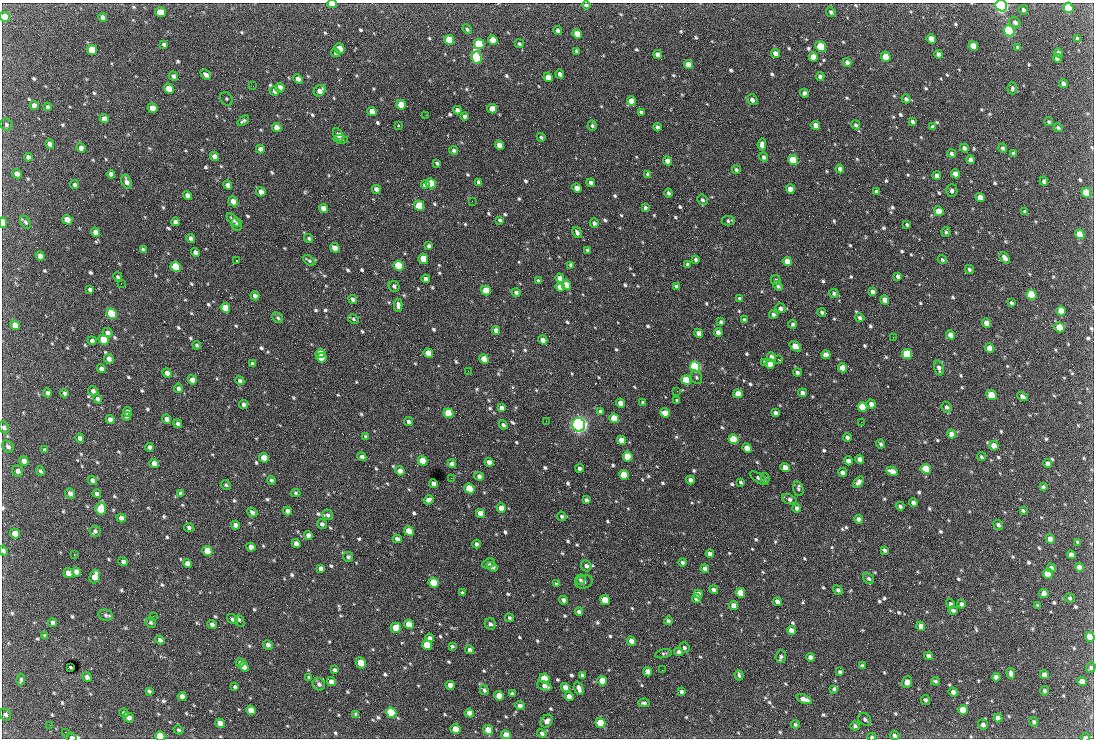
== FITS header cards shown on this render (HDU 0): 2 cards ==
NAXIS1  =                 1092 /fastest changing axis
NAXIS2  =                  736 /next to fastest changing axis

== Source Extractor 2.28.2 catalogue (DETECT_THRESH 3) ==
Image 1092 x 736 px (HDU 0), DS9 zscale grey, 1 PNG px = 1 image px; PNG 1096 x 740 px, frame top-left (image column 1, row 736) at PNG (2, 3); each listed source drawn as its Kron ellipse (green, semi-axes under 4 px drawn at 4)
Background 2020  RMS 41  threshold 124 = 3 sigma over >= 5 px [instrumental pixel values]
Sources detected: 853; of the 853, the 500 brightest by FLUX_AUTO listed and drawn (353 fainter detections omitted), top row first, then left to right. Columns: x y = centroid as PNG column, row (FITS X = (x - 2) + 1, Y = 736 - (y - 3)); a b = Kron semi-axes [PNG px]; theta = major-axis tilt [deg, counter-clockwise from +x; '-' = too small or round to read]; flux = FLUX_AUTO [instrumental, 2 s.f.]
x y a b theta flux
332 4 5 3 - 3.4e+04
586 5 4 3 - 5.1e+03
1001 6 6 5 - 1.0e+06
1068 8 5 5 - 1.5e+05
1023 10 5 4 - 5.8e+03
160 12 5 5 - 4.6e+04
831 12 5 4 - 6.2e+03
5 17 5 5 - 7.2e+04
102 17 4 4 - 1.0e+04
1015 22 6 5 - 1.0e+04
467 29 5 3 - 5.3e+03
558 31 4 4 - 9.5e+03
1009 31 5 5 - 7.0e+05
577 34 5 4 - 5.6e+04
931 39 5 4 - 5.3e+04
1077 39 4 3 - 5.8e+03
449 40 5 4 - 1.5e+05
493 40 5 4 - 3.6e+04
164 44 4 3 - 6.3e+03
479 44 5 5 - 2.6e+05
519 44 5 4 - 4.7e+03
973 46 5 4 - 5.6e+04
821 47 6 4 -49 1.9e+05
1018 47 4 3 - 5.5e+03
340 48 5 5 - 4.4e+04
92 50 5 5 - 7.5e+04
577 51 4 3 - 4.9e+03
335 53 4 4 - 4.7e+03
775 53 5 4 - 1.9e+04
1059 53 4 4 - 1.1e+04
938 54 4 3 - 9.6e+03
658 55 5 4 - 1.5e+04
813 57 5 4 - 2.6e+04
886 57 5 4 - 8.8e+04
477 58 6 5 - 5.3e+05
1057 58 4 4 - 8.8e+03
847 62 4 4 - 1.0e+04
688 65 5 4 - 3.0e+04
560 74 4 4 - 8.3e+03
206 75 6 4 -43 1.0e+04
173 76 5 4 - 8.0e+03
820 76 4 4 - 1.0e+04
548 77 5 4 - 4.0e+04
298 79 5 4 - 1.1e+04
1063 84 4 4 - 1.1e+04
253 86 2 2 - 1.9e+04
280 88 5 4 - 1.9e+04
1012 88 6 5 - 5.3e+03
169 89 5 5 - 6.0e+04
274 91 5 4 - 1.3e+04
320 91 6 5 - 1.4e+04
804 93 4 4 - 9.1e+03
226 99 7 6 - 4.8e+03
906 99 4 4 - 8.0e+03
752 100 6 5 - 1.0e+04
631 101 5 4 - 2.9e+04
34 105 4 4 - 1.4e+04
401 105 5 4 - 4.8e+04
47 107 4 4 - 5.5e+03
152 108 5 4 - 3.8e+04
492 109 5 4 - 3.2e+04
457 110 4 4 - 1.1e+04
372 111 5 4 - 2.5e+04
641 112 4 3 - 6.0e+03
426 115 2 2 - 6.7e+03
465 116 4 4 - 1.0e+04
104 119 5 4 - 2.0e+04
243 121 6 3 39 5.8e+03
912 122 4 3 - 6.1e+03
1049 122 4 4 - 4.7e+03
6 125 6 5 - 6.0e+03
816 125 4 4 - 1.5e+04
856 125 5 4 - 5.4e+03
398 126 3 3 - 1.0e+04
592 126 5 4 - 5.2e+03
277 127 5 4 - 2.6e+04
657 127 4 3 - 7.3e+03
932 127 4 3 - 7.8e+03
1058 128 4 4 - 5.6e+03
338 135 7 4 -58 2.2e+04
541 137 4 4 - 4.7e+03
340 139 7 2 -7 8.4e+03
50 144 5 4 - 1.5e+04
762 144 6 4 84 1.5e+04
499 145 5 4 - 2.7e+04
81 148 4 4 - 1.6e+04
964 148 4 4 - 9.0e+03
1003 148 4 4 - 6.7e+03
260 149 4 4 - 1.2e+04
454 150 4 4 - 5.9e+03
952 153 4 4 - 6.9e+03
1014 153 4 3 - 6.8e+03
215 156 5 4 - 2.0e+04
28 157 4 4 - 1.0e+04
764 157 5 4 - 7.3e+03
793 160 5 4 - 1.4e+05
970 160 4 4 - 1.2e+04
667 161 5 4 - 1.7e+04
437 163 4 3 - 5.2e+03
840 169 4 4 - 1.3e+04
736 170 4 4 - 5.6e+03
17 174 5 4 - 1.9e+04
111 174 4 4 - 1.0e+04
648 174 4 4 - 7.5e+03
955 174 5 4 - 2.3e+04
937 175 4 4 - 1.0e+04
1044 181 5 4 - 6.9e+03
126 182 7 5 -70 1.3e+04
479 182 4 4 - 9.6e+03
431 183 5 5 - 1.4e+05
591 183 4 4 - 1.0e+04
425 184 4 4 - 1.0e+04
75 185 4 4 - 7.7e+03
228 185 4 4 - 1.7e+04
577 188 5 4 - 3.1e+04
376 189 5 4 - 1.2e+04
790 189 5 4 - 3.0e+04
952 190 6 5 - 8.8e+03
261 192 5 4 - 1.7e+04
876 192 4 3 - 6.0e+03
668 193 4 3 - 5.6e+03
1086 193 5 4 - 9.7e+04
187 195 5 4 - 1.7e+04
980 197 5 4 - 2.5e+04
702 200 5 5 - 5.7e+03
233 201 5 4 - 2.2e+04
472 201 2 2 - 7.7e+03
419 206 5 4 - 1.4e+05
323 208 4 4 - 2.3e+04
645 208 4 4 - 5.6e+03
939 211 5 4 - 5.2e+04
1025 212 4 4 - 8.0e+03
67 220 5 4 - 3.2e+04
233 220 8 4 -46 1.0e+04
500 220 4 3 - 5.4e+03
728 221 6 4 10 5.7e+03
25 222 7 4 -57 5.8e+03
175 222 4 4 - 9.7e+03
3 223 5 3 - 4.4e+04
594 223 5 4 - 7.6e+03
236 224 6 5 - 5.1e+03
907 225 4 3 - 5.2e+03
95 232 5 4 - 1.8e+04
577 232 6 4 -59 8.2e+03
946 232 5 4 - 5.3e+03
1080 234 5 4 - 7.3e+04
191 238 4 4 - 8.7e+03
309 238 5 4 - 4.9e+03
429 246 4 3 - 6.5e+03
335 248 5 4 - 2.0e+04
143 250 4 4 - 8.9e+03
588 250 4 3 - 5.9e+03
195 253 4 4 - 1.2e+04
40 256 5 4 - 1.6e+04
1005 258 6 4 -50 1.5e+04
423 259 5 4 - 5.3e+04
696 259 4 3 - 5.7e+03
309 260 7 3 -34 5.0e+03
942 260 4 4 - 4.7e+03
236 261 3 2 - 1.1e+05
787 261 5 4 - 3.9e+04
571 265 4 3 - 7.9e+03
688 265 4 4 - 7.5e+03
398 266 5 5 - 2.4e+05
176 267 5 5 - 2.0e+05
969 269 5 4 - 6.6e+03
898 276 4 4 - 9.2e+03
118 277 5 4 - 4.8e+03
560 278 4 4 - 1.5e+04
426 279 4 4 - 1.1e+04
776 280 5 5 - 6.5e+03
538 281 4 3 - 5.6e+03
121 283 2 2 - 8.9e+03
566 285 5 4 - 2.6e+04
394 286 6 5 - 7.6e+03
778 286 5 4 - 6.5e+03
560 287 5 4 - 2.4e+04
676 287 4 3 - 9.2e+03
90 289 4 3 - 7.4e+03
486 290 5 4 - 8.0e+04
516 292 4 4 - 8.5e+03
872 292 4 4 - 1.0e+04
834 293 5 4 - 5.5e+03
1031 295 5 5 - 2.4e+05
255 296 4 4 - 1.2e+04
740 298 4 3 - 6.2e+03
353 299 4 3 - 8.2e+03
885 300 5 4 - 2.5e+04
1011 303 4 3 - 5.2e+03
398 305 6 4 -88 1.2e+04
225 308 5 4 - 8.3e+04
780 308 5 5 - 1.1e+04
1061 311 5 4 - 4.1e+04
822 312 4 3 - 5.7e+03
112 314 5 5 - 2.9e+05
773 314 4 4 - 7.1e+03
278 318 6 5 - 5.2e+03
860 318 5 4 - 6.6e+03
353 319 6 4 -30 5.1e+03
744 320 4 3 - 5.1e+03
721 322 4 3 - 4.8e+03
987 323 5 4 - 3.2e+04
793 324 4 4 - 6.2e+03
15 325 5 4 - 2.6e+04
1059 327 5 4 - 8.7e+04
496 330 4 4 - 1.6e+04
718 332 4 4 - 1.5e+04
107 333 5 4 - 8.2e+03
699 333 4 4 - 1.5e+04
950 335 5 4 - 2.2e+04
893 337 2 2 - 1.5e+04
103 340 5 5 - 1.0e+05
543 340 4 4 - 1.8e+04
92 341 4 4 - 9.4e+03
197 345 4 4 - 5.3e+03
795 346 6 4 -36 3.4e+04
990 348 5 4 - 3.3e+04
321 353 5 5 - 6.6e+04
428 353 5 4 - 3.6e+04
907 354 5 4 - 2.6e+05
826 355 5 4 - 2.3e+04
771 357 5 4 - 1.4e+04
322 358 5 4 - 6.9e+04
109 359 5 4 - 1.4e+04
484 359 5 4 - 4.3e+04
778 359 3 2 - 1.3e+04
765 362 4 3 - 5.9e+03
252 364 4 3 - 6.1e+03
770 364 5 4 - 2.5e+04
695 367 5 5 - 6.0e+05
843 368 5 4 - 3.1e+04
939 368 8 4 -74 1.1e+04
101 369 5 4 - 9.4e+03
468 371 2 2 - 5.9e+03
797 372 4 4 - 7.3e+03
167 373 5 4 - 1.6e+04
696 377 7 5 -61 5.6e+03
192 380 5 4 - 2.0e+04
686 380 5 4 - 1.6e+05
240 381 4 4 - 7.5e+03
178 388 4 4 - 7.3e+03
93 391 5 4 - 9.2e+03
677 391 2 2 - 6.3e+03
47 393 4 4 - 6.7e+03
65 393 4 3 - 6.8e+03
803 393 4 4 - 1.1e+04
738 394 5 4 - 3.5e+04
992 395 5 4 - 9.3e+04
1023 396 6 3 -31 1.1e+04
97 399 5 4 - 7.8e+03
677 401 4 3 - 5.5e+03
620 403 5 4 - 2.3e+04
643 403 4 3 - 7.3e+03
244 404 4 4 - 7.5e+03
871 404 4 4 - 1.2e+04
862 407 5 4 - 9.0e+04
947 407 5 5 - 6.9e+03
501 408 4 4 - 1.0e+04
600 411 4 3 - 8.4e+03
127 412 5 4 - 1.3e+04
448 413 5 4 - 1.2e+05
665 413 5 4 - 3.2e+04
775 413 4 4 - 8.5e+03
126 416 4 4 - 5.1e+03
614 418 5 4 - 1.0e+05
110 419 4 4 - 9.8e+03
167 419 5 4 - 1.1e+04
546 421 2 2 - 6.6e+03
409 422 4 4 - 7.3e+03
861 422 2 2 - 7.0e+03
178 424 4 4 - 7.3e+03
503 425 5 4 - 8.2e+03
579 425 7 6 - 1.4e+06
4 427 6 5 - 7.5e+03
951 434 4 4 - 1.9e+04
366 437 4 3 - 5.4e+03
847 437 4 4 - 9.0e+03
80 438 4 4 - 8.9e+03
734 439 5 4 - 1.5e+05
621 440 5 4 - 2.7e+04
881 444 4 3 - 6.4e+03
994 446 5 4 - 4.2e+04
8 447 6 5 - 8.3e+03
149 447 4 4 - 9.4e+03
747 448 5 4 - 3.4e+04
45 450 4 3 - 6.8e+03
362 457 4 4 - 1.0e+04
628 457 5 4 - 1.2e+05
981 457 4 4 - 5.0e+03
264 458 5 4 - 4.2e+04
860 459 4 4 - 1.5e+04
24 461 5 4 - 1.9e+04
422 461 5 4 - 5.6e+04
848 461 4 4 - 1.3e+04
489 462 4 4 - 1.9e+04
154 463 5 4 - 2.3e+04
452 464 4 4 - 1.2e+04
1048 464 4 4 - 1.4e+04
785 467 5 4 - 2.9e+04
580 469 4 3 - 9.8e+03
926 469 5 4 - 1.5e+05
18 471 6 5 - 1.1e+04
40 471 5 4 - 5.1e+03
400 471 5 4 - 1.8e+04
892 471 6 4 -23 2.3e+04
843 473 4 4 - 1.3e+04
624 475 5 4 - 8.8e+04
479 476 5 4 - 1.1e+04
451 478 2 2 - 5.0e+03
759 478 10 4 -33 8.3e+03
765 478 5 4 - 4.8e+03
92 480 5 4 - 9.7e+03
271 480 4 4 - 5.3e+03
690 480 4 3 - 1.1e+04
741 482 4 3 - 4.6e+03
859 482 6 4 53 1.5e+04
433 484 4 4 - 1.2e+04
226 485 5 4 - 4.8e+03
1043 487 4 4 - 5.5e+03
469 489 5 4 - 1.7e+05
798 489 7 5 -73 5.8e+03
70 493 5 4 - 1.1e+04
180 493 4 3 - 4.9e+03
296 493 5 4 - 4.7e+03
97 494 4 3 - 8.9e+03
789 499 7 4 -22 9.7e+03
428 500 5 4 - 1.6e+04
586 500 4 3 - 6.8e+03
913 503 4 4 - 9.0e+03
900 506 4 3 - 6.8e+03
501 508 5 4 - 3.0e+04
797 508 4 4 - 9.1e+03
101 509 6 5 - 1.6e+05
1023 510 4 3 - 4.9e+03
288 511 4 4 - 1.2e+04
252 512 5 4 - 7.5e+03
480 513 5 4 - 3.0e+04
328 515 5 5 - 6.0e+03
562 516 5 4 - 5.4e+03
121 518 4 4 - 1.4e+04
859 519 4 4 - 1.2e+04
322 524 5 4 - 7.9e+03
236 525 4 4 - 1.2e+04
998 525 5 4 - 7.7e+03
189 527 5 4 - 6.6e+03
95 531 5 5 - 6.7e+03
409 531 5 4 - 4.5e+04
15 534 5 4 - 4.2e+04
308 535 4 4 - 1.9e+04
397 539 4 4 - 1.2e+04
1050 539 5 4 - 1.7e+04
1078 542 3 3 - 4.7e+03
296 544 4 4 - 1.6e+04
477 544 4 3 - 8.1e+03
251 547 4 4 - 1.7e+04
884 550 4 3 - 6.4e+03
3 551 5 4 - 6.2e+03
207 551 5 4 - 8.2e+04
710 554 4 4 - 9.2e+03
74 555 3 2 - 4.7e+03
1071 555 4 4 - 2.1e+04
348 557 5 4 - 6.7e+03
123 562 5 4 - 8.8e+03
683 562 4 4 - 6.7e+03
188 563 5 4 - 2.2e+04
489 563 7 4 21 6.4e+03
586 566 6 5 - 8.9e+03
492 567 6 4 -36 1.2e+04
1079 567 4 4 - 1.7e+04
321 568 4 4 - 9.4e+03
1051 568 4 4 - 1.1e+04
705 569 4 4 - 1.2e+04
77 572 5 4 - 2.3e+04
68 573 5 4 - 2.6e+04
1048 574 5 5 - 1.2e+05
95 576 7 5 69 2.8e+04
869 579 6 5 - 6.0e+03
580 580 5 5 - 4.9e+03
584 582 9 6 16 7.3e+03
434 583 5 5 - 1.2e+05
556 584 4 3 - 4.6e+03
714 590 5 4 - 9.6e+03
838 590 5 4 - 6.5e+03
462 593 4 3 - 6.6e+03
740 593 5 4 - 6.1e+04
698 594 4 4 - 1.7e+04
1044 594 5 4 - 2.3e+04
1070 598 5 4 - 4.7e+03
697 599 4 4 - 2.1e+04
563 600 4 4 - 1.3e+04
605 600 5 4 - 7.4e+04
777 602 4 4 - 1.1e+04
951 604 5 4 - 6.5e+03
961 604 4 4 - 8.1e+03
734 606 4 4 - 2.2e+04
1038 606 4 3 - 5.9e+03
953 610 4 3 - 7.0e+03
579 612 4 3 - 8.6e+03
106 615 7 5 -12 6.8e+03
153 616 2 2 - 1.0e+04
509 618 4 4 - 5.8e+03
232 619 6 4 -36 6.9e+03
240 621 6 3 -66 9.2e+03
668 621 4 3 - 6.0e+03
53 623 4 4 - 1.2e+04
151 623 5 5 - 5.2e+03
212 624 5 4 - 8.7e+03
409 624 5 4 - 5.6e+04
490 624 6 5 - 7.5e+03
921 626 4 4 - 1.9e+04
396 628 5 5 - 5.1e+04
791 630 5 4 - 1.9e+04
45 635 4 3 - 5.1e+03
1090 637 5 4 - 4.6e+04
429 638 4 4 - 9.1e+03
160 640 5 4 - 8.7e+03
631 641 5 4 - 1.8e+04
268 645 5 4 - 1.1e+04
427 645 5 4 - 9.4e+04
452 646 4 4 - 4.8e+03
684 648 5 4 - 5.3e+03
470 650 4 4 - 1.2e+04
679 652 4 4 - 1.1e+04
663 654 8 4 13 4.8e+03
781 656 6 5 - 7.5e+03
929 656 4 4 - 1.2e+04
810 657 4 4 - 1.1e+04
240 663 4 4 - 5.3e+03
361 663 6 4 -63 8.4e+04
862 666 4 3 - 6.6e+03
70 667 3 3 - 4.8e+03
244 667 5 4 - 2.0e+04
1091 668 5 4 - 5.2e+03
335 670 4 3 - 7.8e+03
662 670 2 2 - 6.0e+03
648 672 5 4 - 2.3e+04
840 672 4 3 - 5.9e+03
1011 673 5 4 - 1.1e+04
582 675 4 3 - 5.1e+03
739 675 5 3 - 5.7e+03
1044 675 4 4 - 1.4e+04
87 677 5 4 - 9.7e+03
309 677 4 3 - 5.2e+03
996 677 4 4 - 1.0e+04
544 679 5 4 - 1.0e+05
21 680 6 4 84 5.2e+03
602 681 5 4 - 5.6e+04
935 681 4 3 - 5.4e+03
1082 681 5 4 - 2.7e+04
331 682 5 4 - 1.8e+04
907 682 6 5 - 1.2e+04
319 684 6 6 - 9.2e+03
450 685 5 4 - 2.9e+04
544 686 7 4 -22 1.3e+04
235 687 3 3 - 5.2e+03
565 687 5 4 - 1.9e+04
579 688 7 4 -69 1.4e+04
834 689 4 3 - 5.2e+03
484 690 5 4 - 6.2e+03
149 691 4 3 - 5.0e+03
1044 691 4 4 - 7.0e+03
681 692 4 3 - 6.8e+03
953 692 5 4 - 1.3e+04
512 694 4 3 - 5.1e+03
182 696 4 4 - 1.3e+04
499 696 5 4 - 4.1e+04
569 697 4 4 - 2.0e+04
804 699 8 4 -23 2.2e+04
925 700 5 4 - 5.2e+03
644 703 6 4 2 5.9e+03
520 706 4 4 - 1.3e+04
251 710 5 4 - 3.8e+04
963 710 5 4 - 7.2e+04
124 713 5 4 - 6.4e+03
391 713 5 5 - 2.9e+05
469 713 5 4 - 2.0e+04
356 714 4 4 - 7.2e+03
5 715 6 5 - 8.1e+03
128 717 5 4 - 1.4e+04
998 718 4 4 - 1.6e+04
865 719 7 5 -47 7.7e+03
547 721 7 5 53 1.2e+04
1034 722 5 4 - 5.4e+03
220 723 5 4 - 2.7e+04
600 723 5 4 - 8.4e+04
50 725 2 2 - 4.6e+03
795 725 4 4 - 4.8e+03
983 725 5 4 - 1.0e+04
855 726 4 4 - 6.2e+03
455 729 5 4 - 4.7e+04
179 730 5 4 - 4.8e+03
488 730 5 4 - 4.2e+04
65 732 2 2 - 1.0e+04
542 733 5 4 - 6.4e+03
506 735 5 4 - 2.9e+04
895 735 5 4 - 8.1e+03
160 736 5 4 - 8.5e+04
72 737 5 3 - 9.8e+03
872 737 4 3 - 5.3e+03
1085 737 4 3 - 5.5e+03
At the frame edge (FLAGS 8, measured only in part): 11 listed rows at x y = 332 4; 1001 6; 5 17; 3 223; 4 427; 3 551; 1090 637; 160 736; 72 737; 872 737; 1085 737
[353 fainter detections neither listed nor drawn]